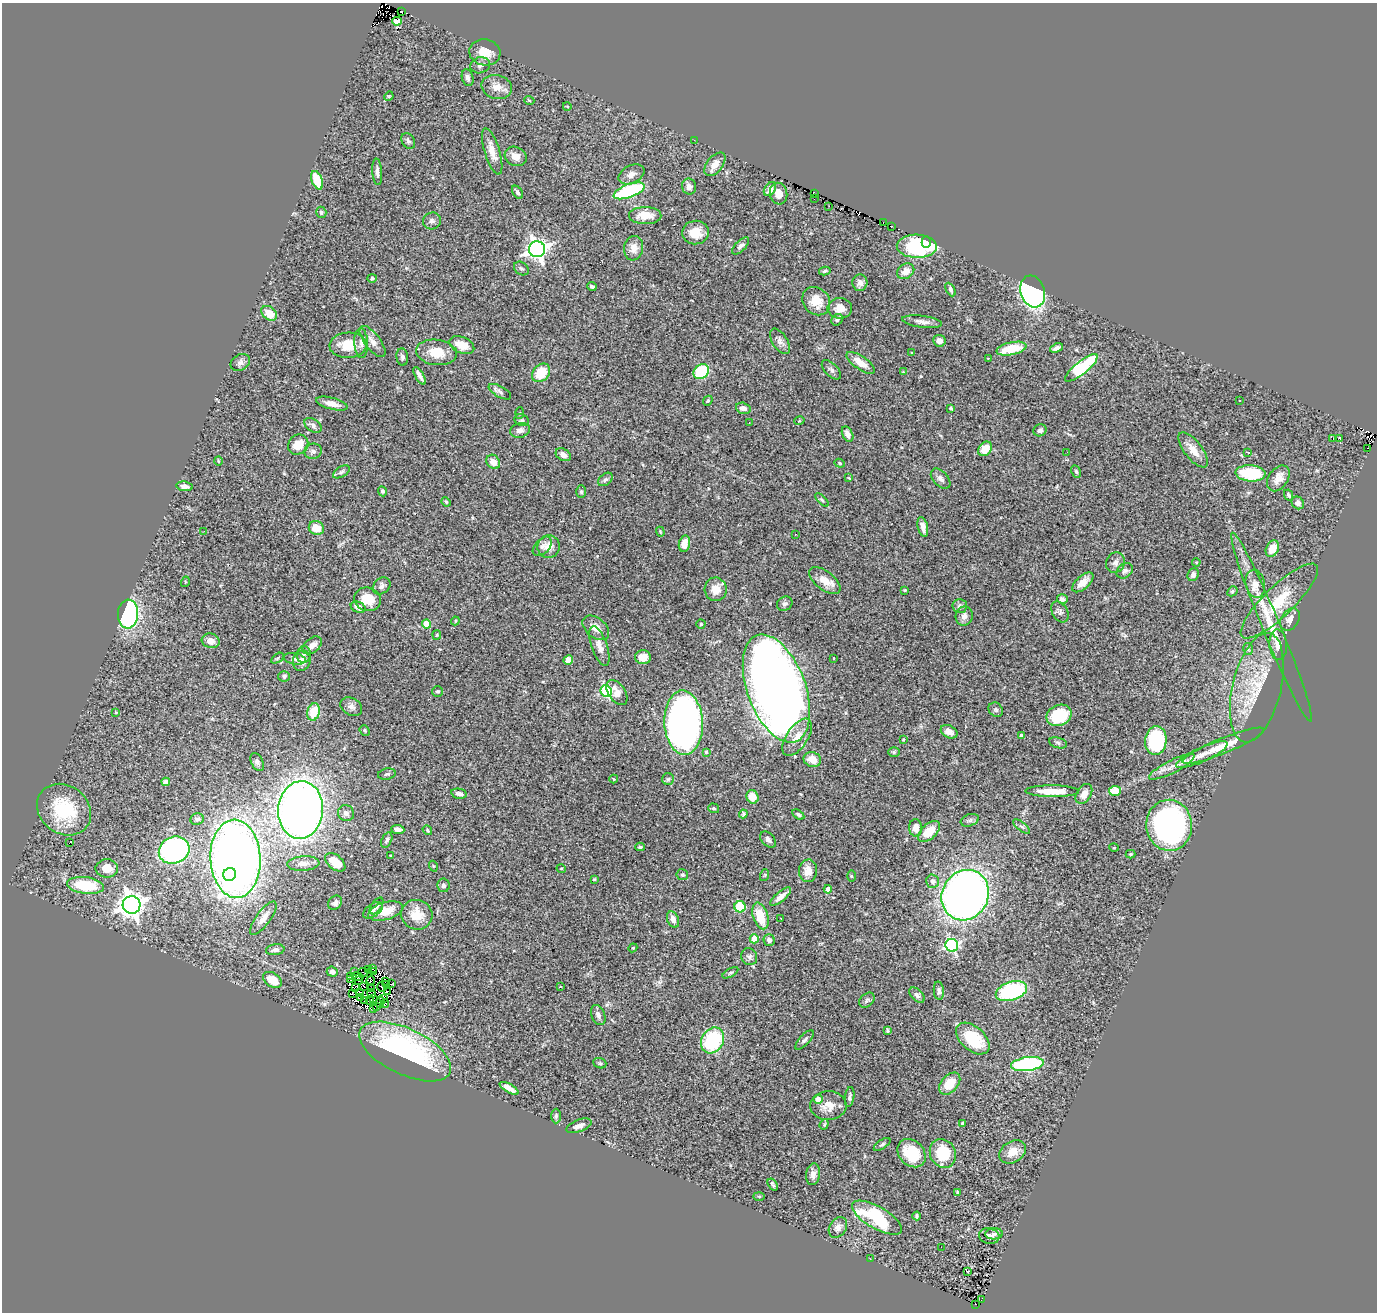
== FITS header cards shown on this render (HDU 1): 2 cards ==
NAXIS1  =                 1375
NAXIS2  =                 1310

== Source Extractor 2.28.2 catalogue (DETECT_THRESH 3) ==
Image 1375 x 1310 px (HDU 1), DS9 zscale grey, 1 PNG px = 1 image px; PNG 1379 x 1314 px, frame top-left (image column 1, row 1310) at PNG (2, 3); each listed source drawn as its Kron ellipse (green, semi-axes under 4 px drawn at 4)
Background 0.552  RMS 0.051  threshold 0.153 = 3 sigma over >= 5 px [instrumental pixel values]
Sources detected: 336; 12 with non-positive FLUX_AUTO (blend fragments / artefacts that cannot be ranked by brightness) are neither listed nor drawn; the other 324 listed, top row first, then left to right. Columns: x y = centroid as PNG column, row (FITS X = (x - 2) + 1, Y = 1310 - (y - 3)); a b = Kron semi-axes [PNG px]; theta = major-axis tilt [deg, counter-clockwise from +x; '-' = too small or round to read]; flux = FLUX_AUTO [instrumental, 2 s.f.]
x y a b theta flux
401 12 3 2 - 68
397 21 5 4 - 31
485 52 15 13 -12 53
480 65 10 8 17 16
468 78 8 5 -74 12
497 87 15 12 -14 36
389 96 5 4 - 3.8
529 100 5 3 - 3.4
567 106 4 3 - 2.6
694 140 2 2 - 68
408 141 8 6 -56 8.4
492 151 24 7 -73 39
516 156 11 9 -27 30
715 164 14 8 51 28
377 172 13 5 -86 13
631 174 14 9 27 21
317 180 10 5 -68 92
689 187 8 7 - 17
770 189 8 5 56 16
629 191 16 6 20 410
517 192 7 4 -56 8.6
814 193 4 2 - 38
779 194 11 8 -76 34
814 199 4 2 - 7.1
829 206 3 2 - 3.9
321 212 6 5 - 6.6
645 216 16 8 -1 60
432 221 9 8 - 13
883 222 3 2 - 13
892 226 3 2 - 12
695 233 13 12 - 54
926 242 6 4 89 26
740 246 11 5 45 13
917 246 20 11 -1 340
634 248 12 9 81 30
537 249 8 8 - 2000
521 268 8 6 -35 7.7
825 271 6 4 13 6.3
906 271 9 7 35 27
372 278 5 4 - 6.3
860 283 8 7 - 14
592 287 4 3 - 6.7
950 289 7 4 -63 8.3
1033 291 16 12 -72 890
816 301 15 13 -49 59
840 308 12 10 0 37
269 313 8 6 -39 53
837 320 6 5 - 7.7
922 322 20 6 -7 24
780 341 14 7 -57 17
939 341 6 6 - 25
372 342 18 8 -53 27
361 343 15 7 -87 19
348 345 18 12 3 89
462 345 13 8 -22 47
1056 348 6 4 24 11
1011 349 15 6 12 110
436 352 20 12 -7 69
912 353 3 2 - 2.7
402 357 8 5 -83 10
988 358 3 3 - 13
240 362 10 7 34 14
861 363 17 6 -35 42
1081 368 20 6 39 300
831 370 12 6 -44 10
701 371 8 7 - 190
903 372 4 4 - 2.8
541 373 10 8 46 91
420 376 10 3 -60 15
500 392 12 5 -29 11
1239 400 3 2 - 4.4
708 401 5 4 - 5.1
332 404 16 6 -14 30
743 408 7 5 -14 17
951 408 4 2 - 4.4
520 413 6 4 87 3.7
522 420 7 5 -19 8.1
799 421 5 3 - 3
749 423 2 2 - 2.5
313 425 9 6 -34 13
520 430 10 7 14 15
1040 430 7 6 - 9.6
848 434 8 5 -65 23
1339 438 3 2 - 1100
1333 439 3 2 - 7
298 445 11 9 42 53
1367 448 2 2 - 2.9
985 449 8 6 50 51
1193 450 21 9 -52 40
313 451 8 7 - 14
1067 452 2 2 - 2.5
1248 452 3 2 - 5.2
563 455 8 6 -31 22
218 461 4 3 - 2.9
493 462 8 6 -51 27
840 463 5 4 - 4.2
341 472 9 5 30 7.1
1076 472 6 4 -63 6.4
1250 473 15 8 -4 170
849 478 4 3 - 2.3
1278 478 14 9 55 40
605 479 8 5 38 8.5
941 479 12 7 -46 14
184 486 8 4 -9 19
382 491 5 4 - 5.2
581 492 6 5 - 6.8
1289 495 6 4 -62 7
822 500 8 4 -45 6.9
446 502 5 4 - 3.9
1298 503 7 6 - 16
923 527 10 5 -77 21
316 528 8 7 - 52
204 531 3 3 - 3
660 532 5 3 - 3.6
795 534 3 2 - 3.9
684 544 8 5 79 36
542 546 11 7 46 18
549 547 11 11 - 37
1272 549 9 6 61 47
1196 562 4 3 - 2.8
1115 563 10 9 - 17
1125 571 9 6 38 9.9
1193 575 6 5 - 12
825 580 18 9 -37 45
185 582 5 3 - 3
1083 582 13 6 42 33
1255 584 14 9 -79 31
382 586 10 7 42 13
716 589 12 11 - 41
905 590 3 3 - 3.1
1232 591 5 4 - 5.6
368 599 13 11 -16 65
1062 599 5 4 - 11
1279 601 51 15 44 120
785 604 8 6 32 11
960 606 7 7 - 12
358 607 8 5 -24 26
1060 612 11 7 -59 12
128 614 14 10 87 600
964 616 9 8 - 19
1290 619 12 8 55 23
455 621 4 4 - 3.9
427 624 4 4 - 94
701 624 4 4 - 3.9
1272 627 102 9 -67 140
596 628 15 10 -40 31
437 635 5 4 - 3.7
211 641 9 7 -18 27
312 645 11 7 39 24
1278 645 15 9 -86 29
599 646 20 7 -71 31
1248 649 6 4 -75 5.3
304 654 8 7 - 12
643 657 8 7 - 34
277 658 7 4 34 4.6
834 658 3 2 - 3.8
295 659 11 5 -9 11
568 660 5 4 - 23
302 661 10 8 69 25
284 676 5 5 - 10
776 688 56 29 -70 5200
1257 688 56 24 76 210
438 691 5 5 - 5.6
606 691 6 5 - 420
617 692 14 8 -57 35
351 707 11 8 -30 17
996 710 8 6 -46 7.8
116 712 3 2 - 2.6
314 712 9 6 74 73
1059 715 13 10 24 140
684 723 32 19 -87 2000
365 730 5 4 - 5.1
949 732 9 6 -28 18
1022 736 4 3 - 7.3
797 737 21 10 56 49
903 740 4 2 - 2.3
1156 741 14 11 84 250
1058 743 9 5 -15 8.4
1223 746 44 7 22 80
706 752 4 4 - 3.8
894 752 6 5 - 5.9
1202 755 28 7 24 51
812 759 9 7 -20 50
257 762 10 5 -63 11
1172 767 25 6 27 35
387 774 9 5 9 6.6
614 779 4 4 - 3.2
668 779 6 6 - 7.2
166 782 4 4 - 16
1052 791 27 6 -1 74
1115 791 6 5 - 78
459 794 8 5 -11 14
1084 794 11 7 58 29
752 797 7 6 - 44
714 808 5 4 - 5.9
64 810 29 24 -37 190
301 810 29 22 85 3300
346 813 8 7 - 14
743 814 4 4 - 4.8
798 814 7 4 -33 6.5
197 819 7 6 - 9.2
970 820 9 6 19 9.1
1169 825 25 23 -85 820
1022 827 10 4 -39 7.7
916 828 9 6 -87 28
398 829 7 4 -8 14
427 830 5 3 - 4.6
929 831 13 7 43 77
387 840 8 5 66 7.8
768 840 9 6 -46 13
69 843 3 2 - 23
640 847 4 3 - 4.4
1114 848 5 3 - 2.7
174 850 16 13 23 870
1130 854 5 4 - 3.7
390 856 3 2 - 3.4
235 859 39 25 -87 3300
335 862 12 7 -40 59
303 864 16 7 4 25
433 866 5 3 - 3.2
107 868 11 9 0 45
561 868 5 3 - 2.9
808 871 11 9 85 35
230 874 7 6 - 94
682 875 6 5 - 6.7
765 875 6 3 72 4.1
851 876 6 4 -89 3.2
594 879 4 3 - 3.6
932 881 6 6 - 12
85 885 18 8 -7 160
444 885 7 6 - 8.8
828 889 4 4 - 39
965 895 26 23 60 2400
781 897 13 5 39 22
335 903 7 6 - 11
131 905 9 9 - 3500
377 906 9 5 56 8.7
740 907 5 5 - 130
373 910 11 6 34 12
385 911 18 8 16 68
417 915 15 15 - 63
760 916 14 7 -73 89
263 918 20 7 53 28
781 918 3 2 - 3.5
673 919 8 5 -68 20
754 939 4 4 - 75
769 940 6 5 - 9.5
952 945 6 6 - 540
633 948 4 4 - 3.8
275 950 9 5 7 14
749 957 8 8 - 11
372 969 3 2 - 6.7
368 970 2 2 - 3.7
332 972 5 5 - 12
355 972 2 2 - 4.1
363 972 5 2 - 2.2
374 972 3 2 - 7.9
730 973 9 3 30 6.3
351 976 3 2 - 16
358 977 6 3 -11 6.1
272 980 10 7 -34 65
351 980 4 2 - 2.6
359 980 3 2 - 0.11
371 980 4 3 - 0.17
386 981 4 2 - 5.9
391 984 2 2 - 4.8
387 985 3 2 - 0.79
364 986 3 2 - 1.9
356 987 3 2 - 3.9
382 987 5 2 - 0.96
560 987 4 2 - 2.7
371 989 2 2 - 0.68
387 991 3 2 - 2.5
939 991 9 5 -85 9.9
1011 991 16 9 17 360
360 992 3 2 - 3
352 993 3 2 - 3.4
372 994 4 2 - 6
917 995 9 5 -45 11
360 997 3 2 - 7.2
384 998 3 3 - 5.3
374 999 3 2 - 1.3
364 1000 3 2 - 3.5
867 1000 9 6 42 8
369 1001 2 2 - 5.4
380 1002 5 3 - 0.4
385 1004 4 3 - 3.9
377 1007 3 2 - 8.3
374 1008 3 2 - 6.9
598 1015 10 6 -68 14
887 1031 4 3 - 4.9
973 1039 20 12 -42 150
713 1040 13 11 58 280
804 1040 12 5 47 11
405 1051 50 23 -26 730
600 1063 7 5 -20 6.3
1027 1064 16 7 7 470
950 1084 13 8 48 66
509 1088 10 4 -29 24
850 1097 10 4 82 9.5
818 1099 4 4 - 33
828 1106 18 14 3 44
556 1116 7 5 89 5.8
962 1123 4 3 - 16
824 1124 5 4 - 4.7
579 1126 13 6 21 18
882 1144 9 4 34 7.5
1012 1152 14 10 30 45
911 1153 16 12 -46 110
943 1153 15 12 -62 120
813 1174 11 7 83 20
773 1185 7 3 -55 6.2
958 1192 3 3 - 5.9
759 1196 6 4 -2 3.4
917 1216 4 3 - 4.9
877 1218 28 11 -30 250
838 1227 11 8 57 19
994 1234 9 5 3 9.1
989 1236 10 7 -14 14
941 1247 3 2 - 6.7
870 1259 3 2 - 2.7
967 1272 3 3 - 45
981 1300 2 2 - 9.1
975 1304 2 2 - 11
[12 non-positive-flux detections neither listed nor drawn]